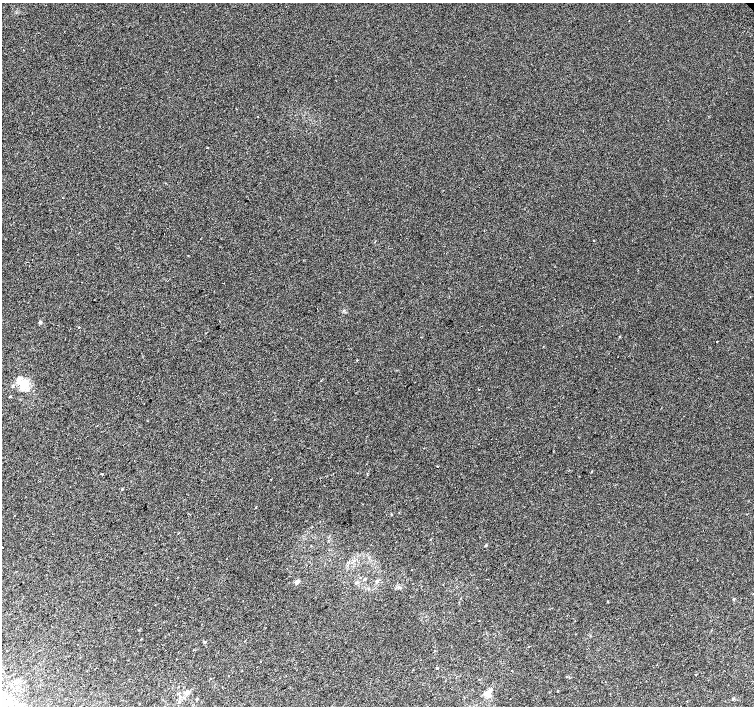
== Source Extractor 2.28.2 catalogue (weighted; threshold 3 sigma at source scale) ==
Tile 7 of 4 x 4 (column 3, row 2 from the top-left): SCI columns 3047-4550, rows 3060-4467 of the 6086 x 6054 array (HDU 1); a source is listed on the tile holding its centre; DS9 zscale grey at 2 x 2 block average (1 PNG px = mean of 2 x 2 image px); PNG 756 x 708 px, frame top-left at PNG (2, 3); no overlay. Shown black and unused: <1% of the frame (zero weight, under 2 of 3 exposures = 2% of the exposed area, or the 3 px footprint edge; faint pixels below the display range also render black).
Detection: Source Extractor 2.28.2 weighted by HDU 2 'WHT'; one run over the whole footprint, this tile lists its part. Background 0.00306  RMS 0.0038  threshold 0.017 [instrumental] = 3 sigma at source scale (4.5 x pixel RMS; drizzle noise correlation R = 1.50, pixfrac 1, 0.0396/0.0396 arcsec/px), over >= 5 px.
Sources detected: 33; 1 cosmic-ray / hot-pixel residue — not listed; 3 inside a brighter listed object's ellipse — not listed separately; the other 29 listed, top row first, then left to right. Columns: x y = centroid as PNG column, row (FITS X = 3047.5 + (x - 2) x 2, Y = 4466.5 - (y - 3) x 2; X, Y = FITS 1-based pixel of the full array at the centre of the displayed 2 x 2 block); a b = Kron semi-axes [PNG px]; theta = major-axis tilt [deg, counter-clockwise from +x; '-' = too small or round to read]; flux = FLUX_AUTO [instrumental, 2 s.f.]
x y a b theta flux
594 240 2 2 - 0.63
40 322 4 3 - 1.1
79 327 2 2 - 0.94
620 336 3 2 - 0.52
357 360 2 2 - 2.6
23 382 13 8 74 10
13 385 4 3 - 1.2
479 389 2 2 - 0.88
10 397 3 2 - 0.7
437 466 2 2 - 0.57
101 474 2 2 - 1.7
122 489 3 2 - 0.7
391 514 2 2 - 0.49
2 547 2 2 - 3.5
365 579 3 3 - 0.97
376 581 4 3 - 1.4
297 582 2 2 - 8.8
356 583 3 3 - 1
733 599 3 2 - 0.97
608 602 3 2 - 0.46
245 641 2 2 - 0.33
204 642 3 3 - 0.89
528 647 2 2 - 0.37
437 668 3 2 - 0.84
695 675 2 2 - 0.42
188 692 5 4 - 2.9
178 694 3 3 - 0.92
487 694 9 6 -17 3.9
197 699 3 2 - 0.73
Isophote crosses this tile's border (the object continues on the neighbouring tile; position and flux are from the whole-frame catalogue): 1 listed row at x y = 2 547
Diffuse or blended objects may show on this block-average render without a row.